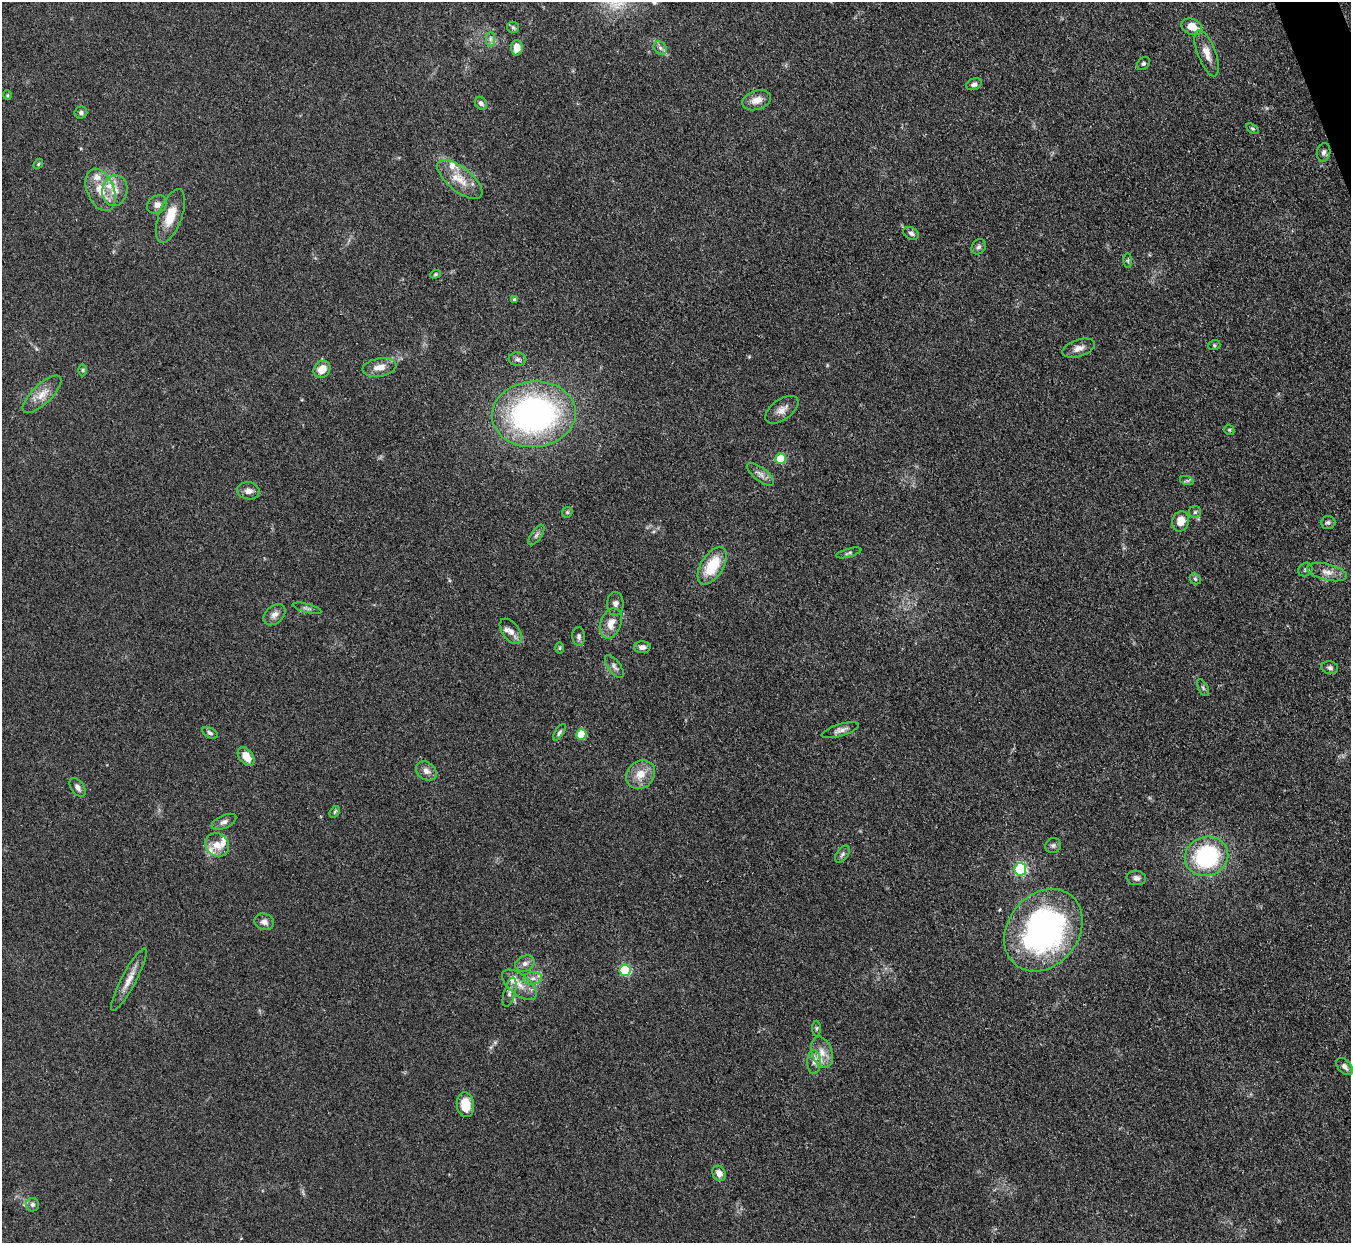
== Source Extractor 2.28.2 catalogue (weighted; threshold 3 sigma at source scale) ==
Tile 10 of 4 x 4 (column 2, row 3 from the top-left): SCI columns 1352-2700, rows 1516-2756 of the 5401 x 5387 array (HDU 1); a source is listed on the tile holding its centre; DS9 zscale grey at full resolution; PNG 1353 x 1245 px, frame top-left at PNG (2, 2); each listed source drawn as its Kron ellipse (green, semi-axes under 4 px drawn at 4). Shown black and unused: <1% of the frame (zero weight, under 3 of 4 exposures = <1% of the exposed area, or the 3 px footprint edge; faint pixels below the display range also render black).
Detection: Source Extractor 2.28.2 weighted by HDU 2 'WHT'; one run over the whole footprint, this tile lists its part. Background 0.111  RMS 0.0067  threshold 0.0301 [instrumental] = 3 sigma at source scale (4.5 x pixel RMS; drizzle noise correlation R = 1.50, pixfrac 1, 0.05/0.05 arcsec/px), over >= 5 px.
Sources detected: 98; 7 inside a brighter listed object's ellipse — not listed separately; the other 91 listed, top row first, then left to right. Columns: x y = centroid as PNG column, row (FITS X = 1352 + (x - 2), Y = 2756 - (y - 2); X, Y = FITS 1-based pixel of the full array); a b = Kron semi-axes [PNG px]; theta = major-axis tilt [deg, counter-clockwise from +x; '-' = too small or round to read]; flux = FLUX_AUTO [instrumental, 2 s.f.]
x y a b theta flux
513 27 6 5 - 1.3
1192 27 11 8 -24 9.8
490 39 7 4 -90 1.7
517 48 7 6 - 7.7
660 48 7 6 - 1.9
1207 53 24 9 -69 7.5
1143 63 7 5 43 1.4
974 84 8 5 22 2.3
7 95 5 4 - 0.72
757 100 15 9 18 6.5
481 103 7 5 -46 2
81 112 6 6 - 1.5
1253 129 7 4 -30 0.97
1324 152 9 6 79 2.5
38 164 6 4 48 0.95
460 179 27 12 -39 13
100 190 22 13 -68 13
115 191 15 12 78 8.7
157 205 11 8 33 3.4
170 216 28 11 70 14
911 233 8 5 -26 2
979 247 8 6 51 1.8
1128 260 7 4 90 0.81
435 274 5 4 - 0.86
514 300 4 4 - 0.97
1214 345 6 5 - 1
1079 348 17 8 18 4.4
518 359 9 6 -1 2
379 367 17 9 10 6.8
322 369 9 7 50 8.9
83 370 6 4 90 0.95
42 394 25 9 43 8.9
782 410 19 10 36 5.5
534 414 42 33 5 200
1229 430 5 4 - 0.82
780 459 5 5 - 16
760 474 16 6 -38 3.7
1187 481 7 4 -19 1.2
248 491 11 8 -9 4
567 512 6 5 - 0.88
1195 512 6 6 - 1.3
1181 521 10 8 75 8.1
1328 523 7 6 - 1.8
536 535 12 5 56 2.1
849 553 13 4 15 1.4
712 566 21 11 58 24
1305 570 7 6 - 1.6
1327 572 20 8 -13 5.9
1195 579 6 5 - 0.98
615 604 12 8 -90 3.3
307 608 15 4 -15 2.1
274 615 12 8 42 3.9
611 623 16 10 70 8.1
511 631 15 8 -52 4.6
579 636 9 6 -86 2.1
642 647 8 6 2 2.6
560 648 6 4 89 0.93
614 666 13 6 -53 2.8
1330 668 8 6 -13 1.9
1203 688 9 5 -63 1.5
840 730 19 6 17 3.5
559 732 9 4 56 1.5
210 733 8 5 -29 1.5
581 735 5 5 - 26
246 756 10 7 -52 8.3
426 771 11 8 -36 3.8
641 774 15 13 46 10
77 787 11 6 -55 2.7
335 812 6 4 59 0.92
224 822 13 6 24 2.7
217 845 12 11 - 8
1053 846 8 7 - 1.8
842 854 10 5 53 2
1206 856 22 19 20 70
1020 869 6 6 - 93
1136 878 10 7 -8 2.8
264 922 10 8 -19 3.4
1043 930 44 35 51 210
525 963 10 7 23 3.3
625 970 6 5 - 57
533 978 9 6 6 3.1
129 980 35 7 62 8.3
519 985 20 10 -39 8.1
510 992 15 5 74 2.8
816 1028 8 4 89 0.98
822 1052 16 10 -72 7.9
814 1062 12 6 -90 3.9
1345 1067 10 6 -48 2.8
465 1105 12 8 -84 14
719 1173 8 6 -62 4.8
33 1205 7 6 - 1.9